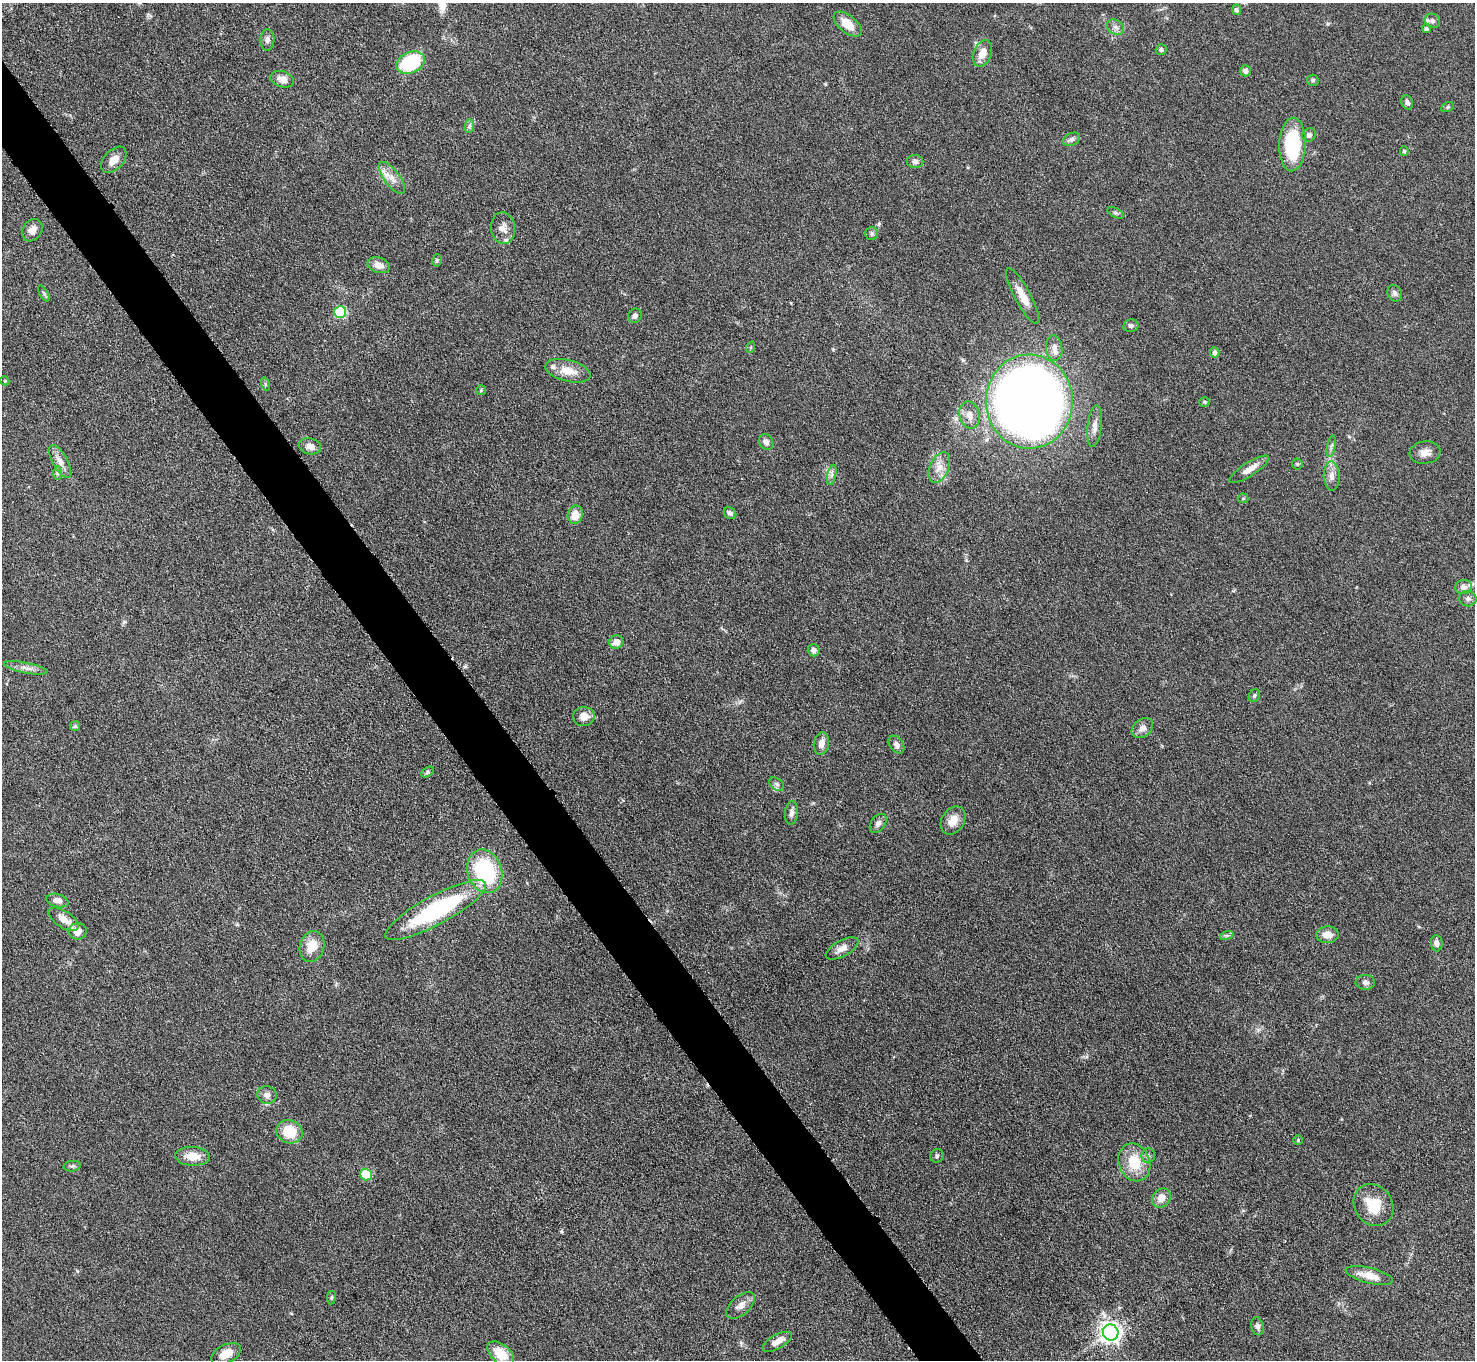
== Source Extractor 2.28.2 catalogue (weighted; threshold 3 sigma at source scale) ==
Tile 11 of 4 x 4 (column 3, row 3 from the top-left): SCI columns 2947-4419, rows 1656-3013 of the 5893 x 5887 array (HDU 1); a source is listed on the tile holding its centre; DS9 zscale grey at full resolution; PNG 1477 x 1362 px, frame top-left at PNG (2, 3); each listed source drawn as its Kron ellipse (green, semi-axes under 4 px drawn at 4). Shown black and unused: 4% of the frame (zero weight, under 3 of 6 exposures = <1% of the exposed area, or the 3 px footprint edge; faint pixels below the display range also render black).
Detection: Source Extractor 2.28.2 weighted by HDU 2 'WHT'; one run over the whole footprint, this tile lists its part. Background 0.0847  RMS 0.0043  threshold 0.0176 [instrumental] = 3 sigma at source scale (4.09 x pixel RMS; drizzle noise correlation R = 1.36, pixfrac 0.8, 0.05/0.05 arcsec/px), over >= 5 px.
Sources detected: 108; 3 inside a brighter listed object's ellipse — not listed separately; the other 105 listed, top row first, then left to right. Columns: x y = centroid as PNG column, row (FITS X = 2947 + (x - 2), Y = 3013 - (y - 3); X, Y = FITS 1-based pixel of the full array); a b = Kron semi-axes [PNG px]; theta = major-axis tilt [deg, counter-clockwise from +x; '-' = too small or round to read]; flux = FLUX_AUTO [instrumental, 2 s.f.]
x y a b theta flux
1236 10 5 4 - 1.1
1432 21 8 7 - 1.4
848 24 16 8 -39 6.9
1115 27 9 7 -33 1.6
1426 29 4 4 - 0.79
267 40 10 7 88 1.6
1161 50 5 5 - 0.75
982 53 14 9 68 4.7
410 62 15 10 22 27
1245 71 5 5 - 1.3
282 79 12 8 -18 3.2
1313 80 6 5 - 0.79
1407 102 7 5 -67 1.3
1448 107 6 4 28 0.65
469 126 7 4 89 0.8
1309 135 7 6 - 1.4
1071 139 9 6 24 1.2
1293 144 27 13 88 27
1404 151 5 4 - 0.55
114 160 16 9 47 3.6
915 161 8 6 -1 1.5
392 178 19 8 -53 3.8
1116 213 9 4 -26 0.82
503 228 16 12 -83 3.3
32 230 12 9 58 3
872 233 6 6 - 0.83
437 260 6 4 76 0.63
379 265 11 7 -18 3.4
44 293 9 4 -59 0.74
1395 293 9 7 -61 1.2
1023 296 31 8 -62 5.3
340 312 6 6 - 29
635 316 7 6 - 1.7
1131 326 7 6 - 1
751 347 5 3 - 0.36
1054 348 13 8 -84 2.7
1215 352 5 4 - 1.5
568 371 23 10 -14 6.4
5 381 4 3 - 0.35
265 384 6 4 -72 0.52
481 390 5 5 - 0.49
1029 401 47 43 -88 550
1205 402 5 5 - 0.51
970 415 14 10 -75 3.5
1095 426 21 7 84 3.1
766 442 8 6 -58 1.9
310 446 11 8 -12 2.8
1331 446 11 3 79 0.88
1425 453 15 11 8 3.1
60 461 18 7 -61 3.3
1297 464 5 5 - 0.53
939 467 16 9 66 4.2
1249 469 23 7 32 3.9
58 473 7 4 90 0.7
832 475 10 4 77 1.3
1332 476 14 8 -88 2.8
1243 498 5 5 - 0.53
730 513 7 5 -40 1.3
575 515 9 7 77 4.8
1464 587 8 7 - 2
1468 599 8 8 - 1.3
616 642 7 6 - 3.2
814 650 6 6 - 1.7
26 668 22 5 -12 2.6
1254 696 7 5 61 0.73
584 717 11 9 2 3.9
75 726 5 5 - 0.59
1142 728 12 8 38 2.4
821 744 11 7 81 2.7
896 744 10 6 -54 1.7
427 772 7 4 28 0.72
777 784 8 5 -41 1.1
791 813 12 6 85 1.5
953 820 15 11 57 4.3
878 823 10 7 54 1.7
485 871 22 17 -70 41
57 901 11 6 -14 2
436 910 57 14 28 50
64 919 17 8 -34 4.5
78 931 9 8 - 4.7
1227 935 7 4 18 0.78
1328 935 11 8 3 3.8
1437 943 8 5 -84 1.8
312 946 16 12 73 6.9
842 948 18 8 29 3.1
1365 982 9 7 -3 1.3
267 1095 9 8 - 2.1
290 1132 13 11 -22 11
1298 1140 5 4 - 0.49
192 1156 17 9 -3 5.9
937 1156 7 6 - 0.95
1148 1156 7 6 - 1
1134 1162 19 15 -70 12
72 1166 8 5 8 0.86
366 1175 6 5 - 19
1161 1198 10 8 47 3.6
1373 1205 22 19 -53 12
1369 1276 24 7 -14 5.7
331 1298 7 4 82 0.57
740 1305 17 9 40 3
1257 1326 9 6 -76 1.5
1111 1332 8 7 - 240
777 1342 16 7 29 3.2
226 1354 16 9 27 5.1
501 1354 15 9 -39 8.6
Isophote crosses this tile's border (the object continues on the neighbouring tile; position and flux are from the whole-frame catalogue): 1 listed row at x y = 501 1354